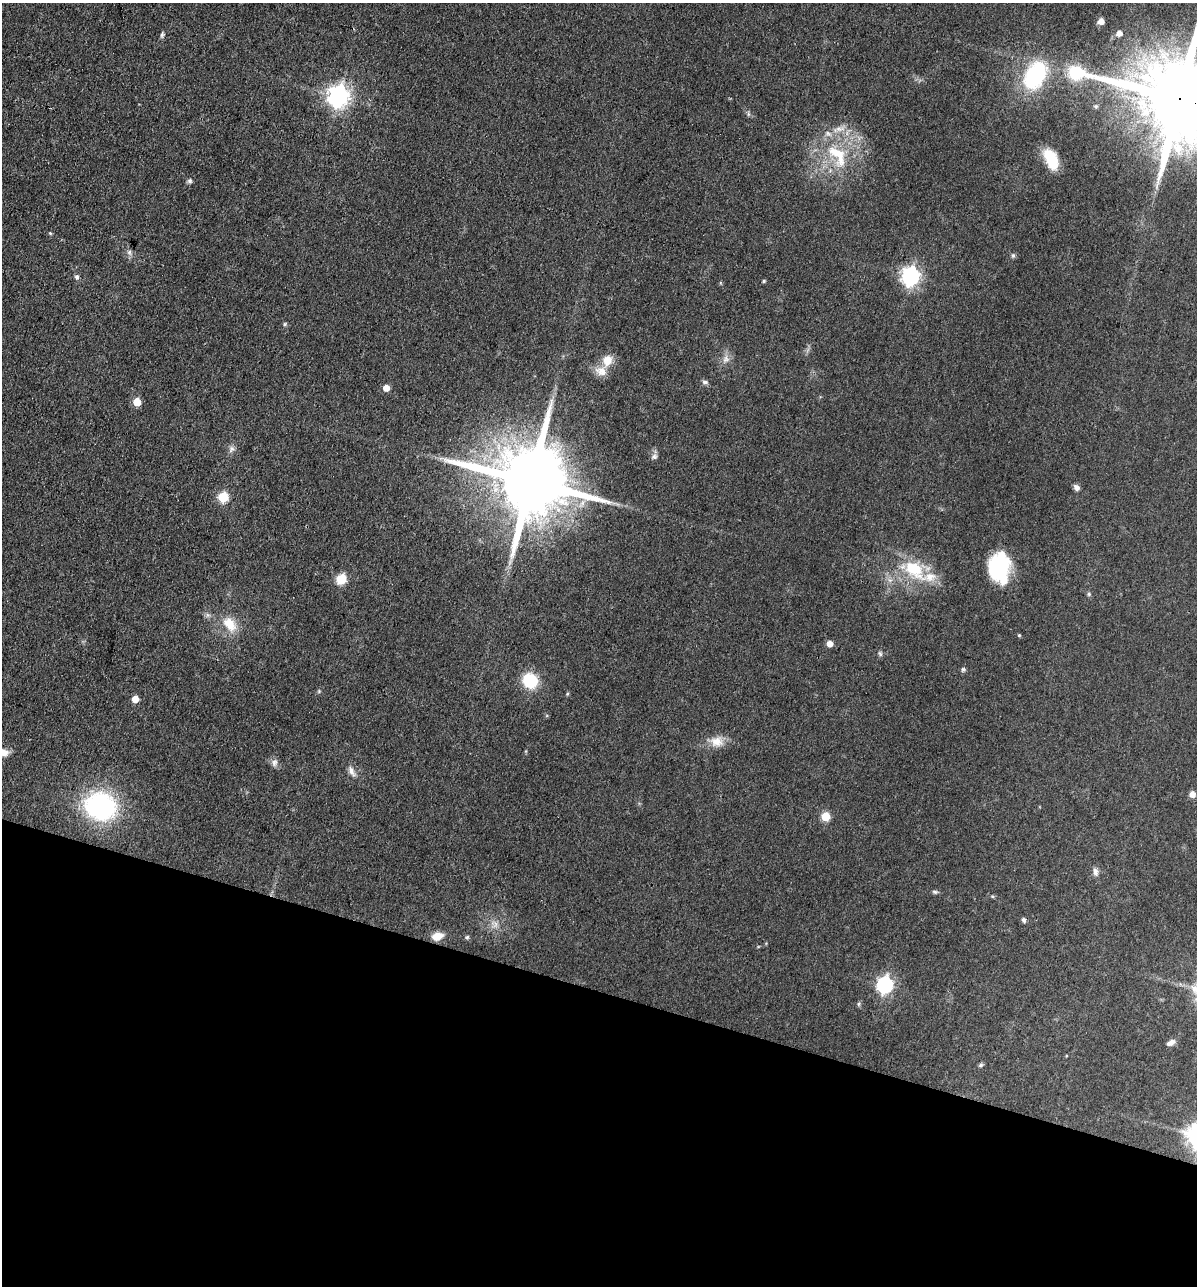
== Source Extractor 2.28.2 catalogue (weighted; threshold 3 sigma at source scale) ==
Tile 15 of 4 x 4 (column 3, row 4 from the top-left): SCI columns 2519-3713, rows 1-1284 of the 5159 x 5138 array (HDU 1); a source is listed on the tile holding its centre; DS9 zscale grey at full resolution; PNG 1199 x 1288 px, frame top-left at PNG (2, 3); no overlay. Shown black and unused: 23% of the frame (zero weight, under 3 of 4 exposures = <1% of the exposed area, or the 3 px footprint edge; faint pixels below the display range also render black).
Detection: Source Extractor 2.28.2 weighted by HDU 2 'WHT'; one run over the whole footprint, this tile lists its part. Background 0.0814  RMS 0.0065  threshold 0.0291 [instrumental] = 3 sigma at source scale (4.5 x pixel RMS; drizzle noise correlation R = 1.50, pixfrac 1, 0.05/0.05 arcsec/px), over >= 5 px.
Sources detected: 60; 4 inside a brighter listed object's ellipse — not listed separately; the other 56 listed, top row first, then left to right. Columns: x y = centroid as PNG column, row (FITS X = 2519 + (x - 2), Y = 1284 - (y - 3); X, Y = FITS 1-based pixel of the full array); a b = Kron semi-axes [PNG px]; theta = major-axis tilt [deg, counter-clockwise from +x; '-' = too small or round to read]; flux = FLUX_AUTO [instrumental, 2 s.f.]
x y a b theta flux
1101 21 7 6 - 3.9
1119 33 6 5 - 4.2
162 34 8 5 68 1.3
1034 76 22 15 61 78
338 96 8 7 - 450
1179 98 31 20 -18 12000
837 155 42 21 -54 37
1051 159 20 11 -66 26
190 181 6 6 - 1.5
50 233 5 4 - 0.7
129 252 8 6 -83 2
1013 255 7 5 -68 1.2
910 276 7 7 - 260
77 277 7 6 - 1.5
764 281 5 4 - 0.77
285 324 6 5 - 0.92
726 359 11 9 72 4.1
608 360 14 11 68 9.3
705 382 7 6 - 2
386 388 5 5 - 7.1
137 402 5 5 - 18
231 449 10 7 62 2.7
654 457 8 7 - 2.1
530 481 22 18 -17 8700
1076 487 8 6 -48 2.6
223 497 6 5 - 42
998 567 28 21 74 48
914 570 37 21 -40 33
341 579 6 5 - 40
1089 594 5 5 - 1
230 624 22 13 -51 13
1019 635 4 4 - 0.73
830 644 5 5 - 6.6
880 654 8 5 -63 1.3
963 669 6 5 - 1.1
530 681 15 13 -46 27
319 691 6 4 73 0.83
567 694 5 4 - 0.76
135 699 5 5 - 9.6
716 742 18 14 1 9
3 752 12 8 -17 6.8
274 763 11 7 79 2.7
351 771 15 7 -58 3.8
1192 794 7 7 - 3.9
100 806 24 20 -19 130
825 816 5 5 - 24
1095 872 11 7 -82 2.9
935 892 8 5 -10 1.3
1024 920 6 5 - 1.7
495 924 11 4 68 2.4
437 936 12 8 17 8
467 937 5 5 - 1
885 984 7 7 - 190
859 1004 6 4 89 1
1171 1043 11 6 25 3.2
981 1065 6 5 - 1.1
Overlapping masked pixels (flux is a lower limit): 1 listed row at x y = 1179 98
Isophote crosses this tile's border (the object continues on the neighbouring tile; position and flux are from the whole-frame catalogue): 2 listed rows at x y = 1179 98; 3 752